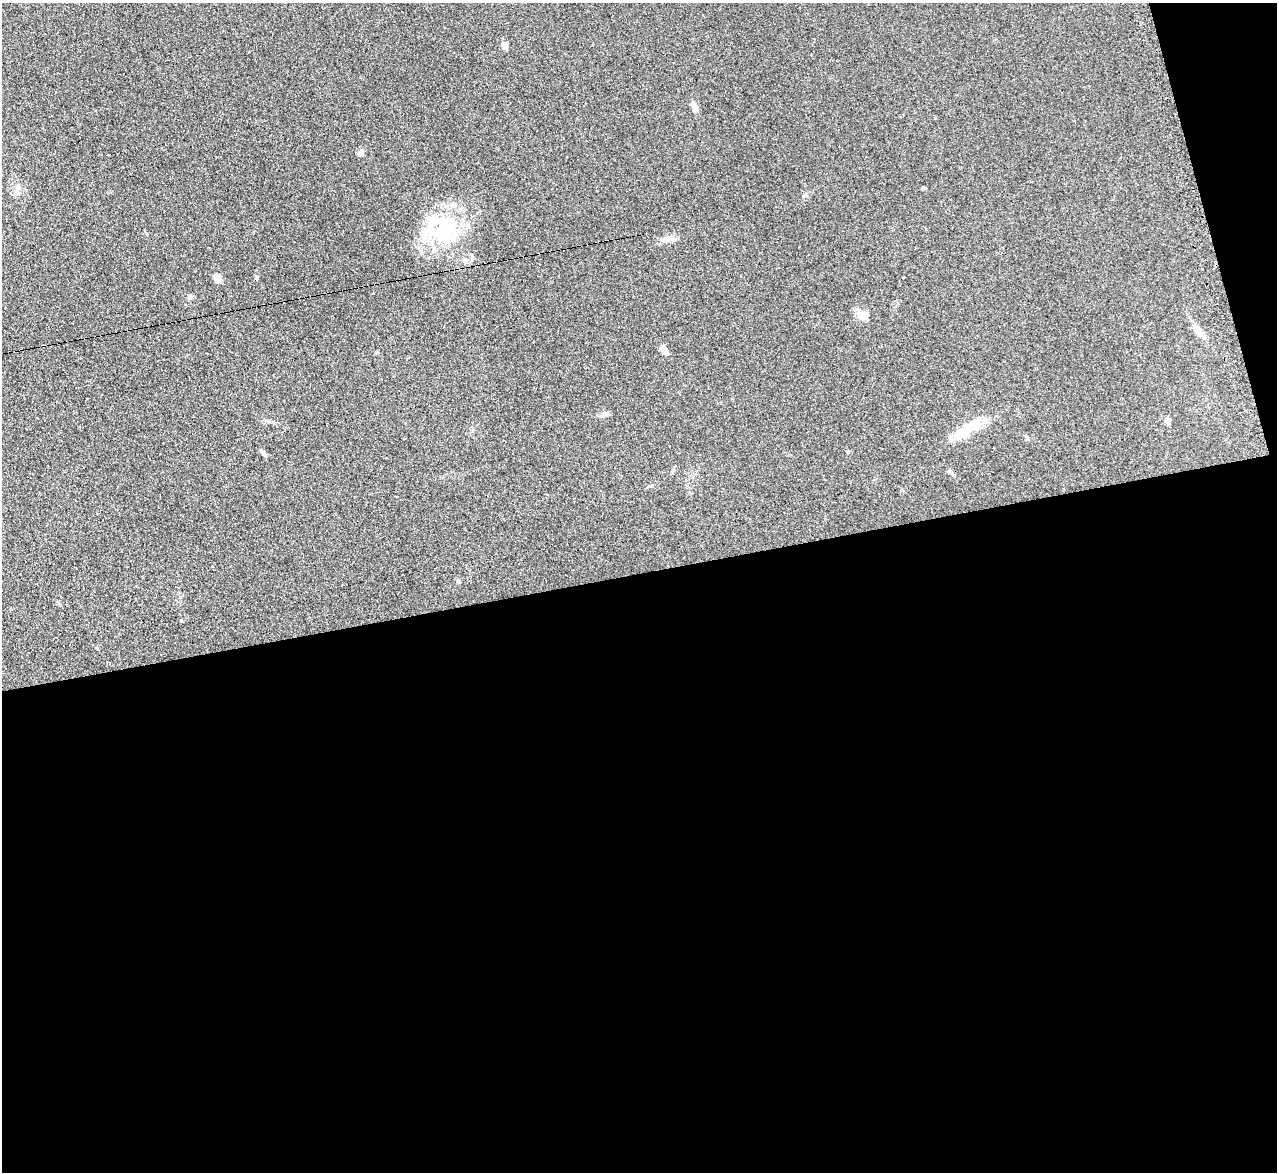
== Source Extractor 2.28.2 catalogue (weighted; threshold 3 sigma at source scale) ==
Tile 16 of 4 x 4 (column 4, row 4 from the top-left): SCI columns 3845-5119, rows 263-1432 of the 5128 x 5082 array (HDU 1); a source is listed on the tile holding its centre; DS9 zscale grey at full resolution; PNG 1279 x 1174 px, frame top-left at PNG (2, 3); no overlay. Shown black and unused: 53% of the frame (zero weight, under 2 of 3 exposures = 2% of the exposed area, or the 3 px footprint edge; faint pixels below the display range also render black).
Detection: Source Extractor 2.28.2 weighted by HDU 2 'WHT'; one run over the whole footprint, this tile lists its part. Background 0.221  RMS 0.015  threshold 0.0671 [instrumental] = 3 sigma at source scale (4.5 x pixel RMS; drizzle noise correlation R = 1.50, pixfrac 1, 0.05/0.05 arcsec/px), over >= 5 px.
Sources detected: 23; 2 inside a brighter object's white glare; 3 cosmic-ray / hot-pixel residue — not listed; the other 18 listed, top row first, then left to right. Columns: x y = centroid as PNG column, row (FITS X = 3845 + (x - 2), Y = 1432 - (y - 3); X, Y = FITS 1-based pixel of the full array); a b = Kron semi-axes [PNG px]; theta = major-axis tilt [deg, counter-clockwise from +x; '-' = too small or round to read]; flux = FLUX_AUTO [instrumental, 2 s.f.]
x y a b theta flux
504 45 8 6 -64 8.3
694 106 15 6 -63 6.7
361 152 7 6 - 6.2
109 155 3 2 - 2.5
923 188 4 4 - 3.4
444 230 58 20 0 84
668 239 20 6 1 8.4
465 260 8 6 58 4.3
218 278 12 8 -47 7.5
256 278 4 3 - 5.4
863 316 13 10 -30 13
1200 332 17 7 -61 10
664 351 10 6 -56 12
603 415 8 4 53 3.1
1167 420 8 6 66 4.2
962 432 26 11 27 29
263 454 7 5 -45 2.7
458 581 6 4 -44 1.8
Unlisted compact peaks at least as high as the median listed source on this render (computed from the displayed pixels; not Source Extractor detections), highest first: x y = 97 648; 189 298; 60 605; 848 452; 1027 438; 181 620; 376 352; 805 195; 935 118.